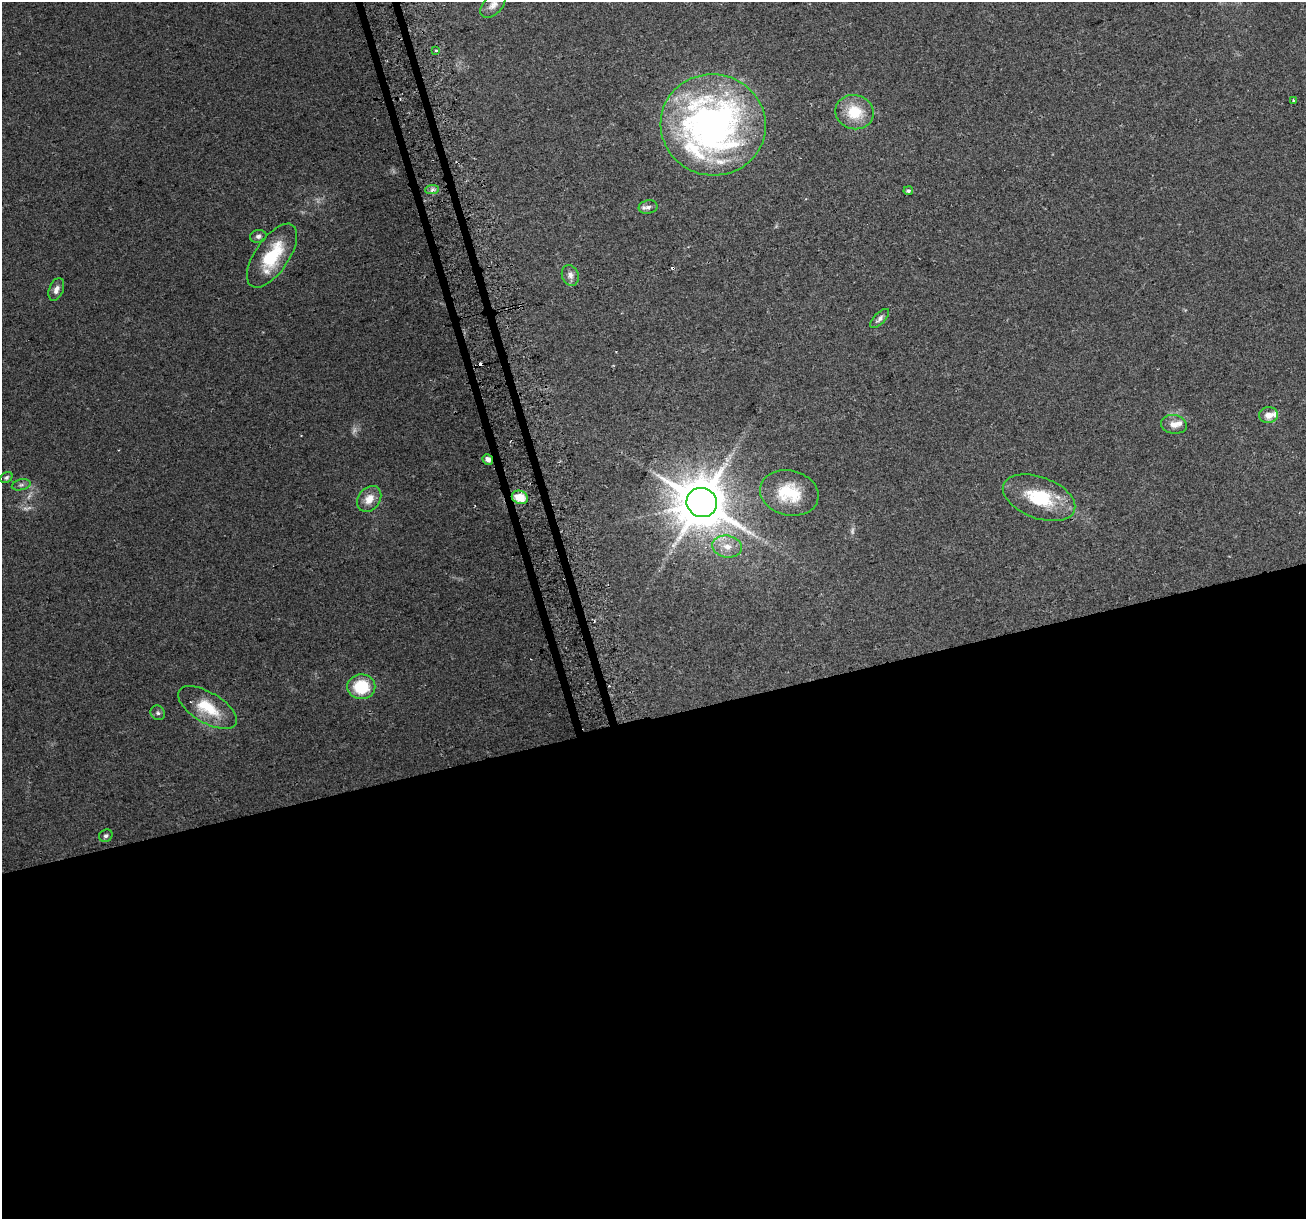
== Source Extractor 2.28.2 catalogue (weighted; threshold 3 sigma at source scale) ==
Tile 15 of 4 x 4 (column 3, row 4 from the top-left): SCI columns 2641-3944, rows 62-1278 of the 5282 x 5037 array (HDU 1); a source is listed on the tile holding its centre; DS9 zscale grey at full resolution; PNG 1308 x 1221 px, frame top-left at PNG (2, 2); each listed source drawn as its Kron ellipse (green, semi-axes under 4 px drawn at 4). Shown black and unused: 42% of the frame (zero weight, under 2 of 3 exposures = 2% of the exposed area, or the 3 px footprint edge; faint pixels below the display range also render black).
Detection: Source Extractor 2.28.2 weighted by HDU 2 'WHT'; one run over the whole footprint, this tile lists its part. Background 0.0666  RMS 0.008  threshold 0.0362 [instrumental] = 3 sigma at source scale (4.5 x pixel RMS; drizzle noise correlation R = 1.50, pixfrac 1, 0.0396/0.0396 arcsec/px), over >= 5 px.
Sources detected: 44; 4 too faint to see at this stretch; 7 cosmic-ray / hot-pixel residue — neither listed nor drawn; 5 inside a brighter listed object's ellipse — not listed separately; the other 28 listed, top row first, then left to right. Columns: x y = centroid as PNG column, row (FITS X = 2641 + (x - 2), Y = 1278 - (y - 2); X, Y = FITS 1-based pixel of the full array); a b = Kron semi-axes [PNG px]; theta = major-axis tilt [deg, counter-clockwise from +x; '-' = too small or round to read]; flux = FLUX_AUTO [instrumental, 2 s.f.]
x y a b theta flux
493 5 15 9 45 5.5
436 51 3 3 - 2.8
1294 101 3 3 - 1.9
855 112 19 17 -17 24
713 125 52 50 -12 370
432 190 7 4 1 2.3
908 191 5 4 - 1.8
648 207 9 6 11 2.7
258 236 8 6 13 2.7
272 256 37 17 56 42
570 275 10 8 -69 4.4
56 289 12 7 68 4.2
880 319 12 5 46 2.8
1268 415 9 8 - 7.2
1174 424 13 9 -11 6
488 459 6 5 - 4.1
6 478 6 5 - 1.7
21 485 9 5 13 2.3
789 493 30 22 -13 35
520 497 8 6 -23 17
1039 498 38 20 -20 43
369 499 14 10 53 9.9
702 502 15 14 - 4200
727 547 15 11 -8 11
361 687 14 12 2 32
207 708 33 15 -31 29
158 713 8 6 -46 2.1
106 836 7 6 - 2
Overlapping masked pixels (flux is a lower limit): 1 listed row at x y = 488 459